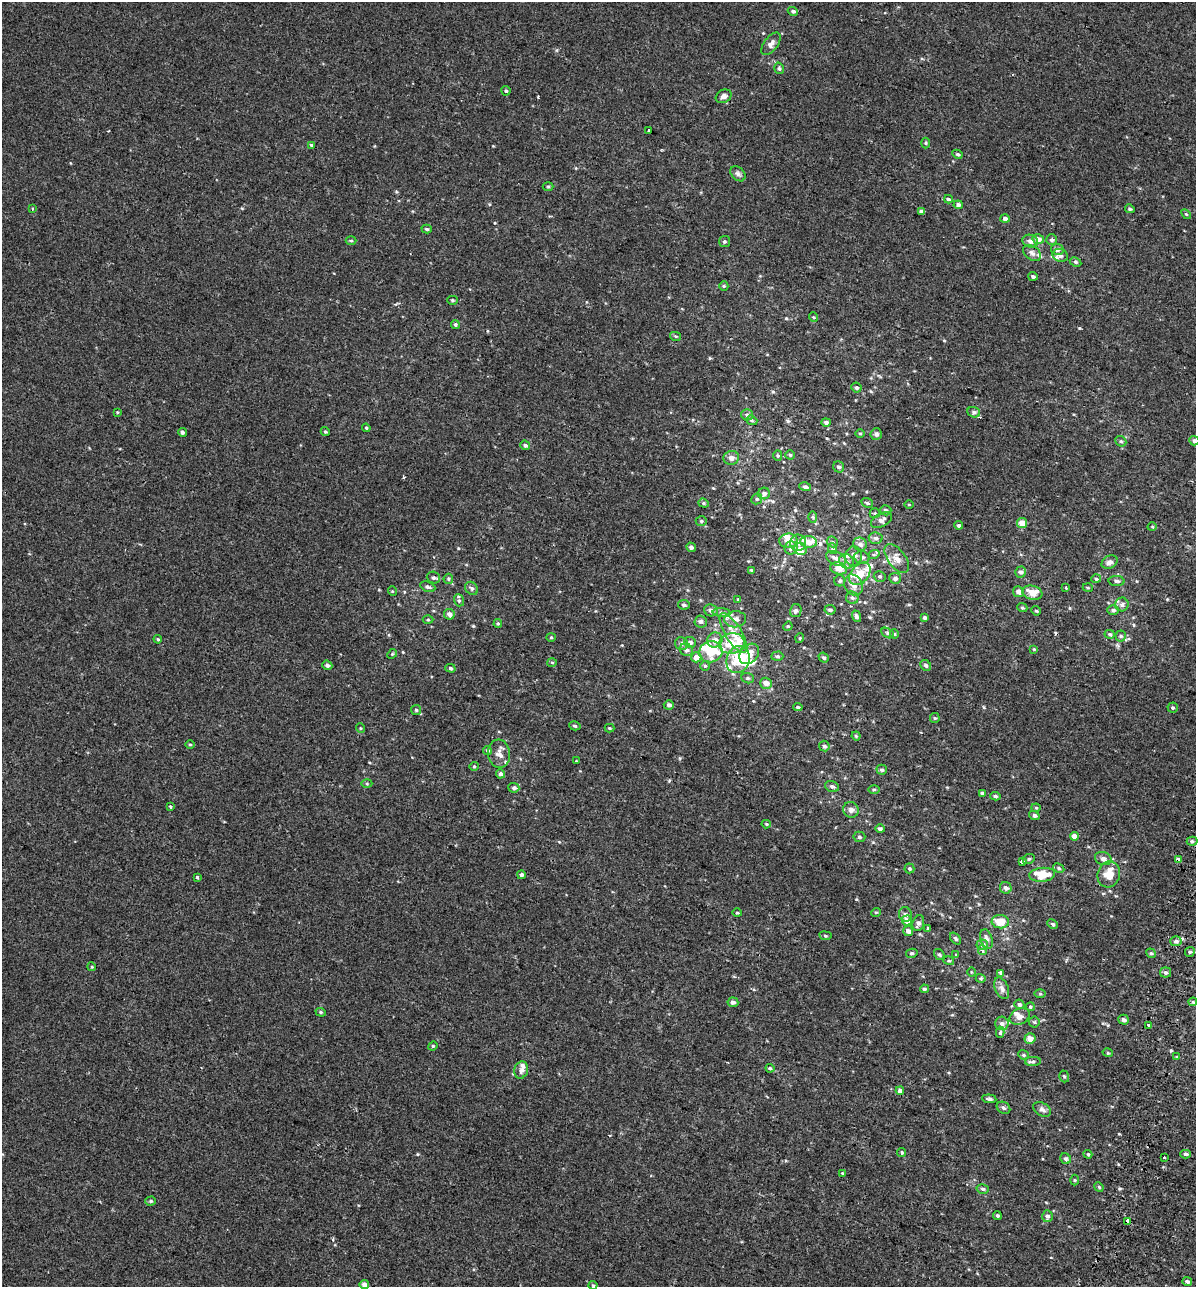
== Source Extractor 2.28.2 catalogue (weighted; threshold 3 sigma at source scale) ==
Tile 6 of 4 x 4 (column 2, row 2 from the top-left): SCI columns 1592-2785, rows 2728-4012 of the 5628 x 5448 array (HDU 1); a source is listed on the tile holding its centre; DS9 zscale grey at full resolution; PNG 1198 x 1289 px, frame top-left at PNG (2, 2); each listed source drawn as its Kron ellipse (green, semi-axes under 4 px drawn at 4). Shown black and unused: <1% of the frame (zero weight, under 2 of 3 exposures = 11% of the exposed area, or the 3 px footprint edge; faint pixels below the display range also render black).
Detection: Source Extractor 2.28.2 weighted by HDU 2 'WHT'; one run over the whole footprint, this tile lists its part. Background 3.74e-04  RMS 0.0032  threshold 0.0146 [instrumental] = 3 sigma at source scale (4.5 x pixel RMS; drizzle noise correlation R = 1.50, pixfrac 1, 0.0396/0.0396 arcsec/px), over >= 5 px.
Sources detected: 292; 1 inside a brighter object's white glare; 4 cosmic-ray / hot-pixel residue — neither listed nor drawn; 25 inside a brighter listed object's ellipse — not listed separately; the other 262 listed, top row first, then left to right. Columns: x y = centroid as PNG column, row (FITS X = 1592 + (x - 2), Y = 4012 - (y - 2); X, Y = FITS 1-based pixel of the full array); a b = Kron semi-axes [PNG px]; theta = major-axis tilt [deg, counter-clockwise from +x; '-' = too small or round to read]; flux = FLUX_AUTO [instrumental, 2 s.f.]
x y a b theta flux
793 11 5 4 - 0.68
771 44 13 7 52 1.4
779 68 6 4 -74 0.55
506 91 5 4 - 0.43
724 96 8 6 28 1.2
649 130 3 2 - 0.63
925 143 5 3 - 0.32
311 145 4 3 - 0.4
957 154 5 4 - 0.46
738 174 9 6 -45 0.86
548 186 5 3 - 0.34
948 199 4 3 - 0.55
958 205 4 4 - 1
32 209 3 3 - 0.49
1130 209 5 4 - 0.49
922 211 4 3 - 1.2
1186 214 6 4 -44 0.36
1005 218 5 4 - 1.2
427 229 5 4 - 0.51
1038 239 6 5 - 1.8
351 240 5 3 - 0.36
1051 240 5 5 - 0.75
1030 241 8 6 -18 1.3
724 242 5 5 - 0.5
1057 249 6 5 - 1.3
1032 253 10 6 -37 1.1
1060 255 8 6 -20 1.1
1076 262 6 4 -28 0.5
1033 276 4 4 - 0.59
724 286 5 4 - 0.37
452 300 5 4 - 0.41
813 317 5 3 - 0.26
455 324 4 4 - 0.5
675 336 5 4 - 0.38
856 388 5 5 - 0.76
117 412 4 3 - 0.26
974 412 6 5 - 0.62
747 415 6 5 - 0.89
752 420 6 4 -20 0.45
826 422 5 4 - 0.81
366 428 4 3 - 0.33
182 432 4 4 - 0.59
325 432 5 4 - 0.43
860 433 5 3 - 0.31
876 434 6 5 - 0.97
1121 441 6 5 - 0.45
1194 441 5 4 - 0.87
525 445 5 4 - 0.68
778 455 5 4 - 0.41
790 455 4 4 - 0.5
731 458 8 7 - 1.5
839 467 6 5 - 0.76
805 487 6 4 -18 0.66
764 493 6 5 - 1.2
757 499 6 5 - 0.53
704 503 5 4 - 0.46
867 503 6 4 -21 0.44
909 504 4 3 - 0.28
886 510 6 5 - 0.57
875 513 5 5 - 0.39
813 517 5 3 - 0.34
881 520 11 6 28 1.4
701 521 5 5 - 0.58
1022 523 5 5 - 3.4
959 525 4 4 - 0.65
1152 527 4 3 - 0.25
876 538 7 6 - 0.98
788 541 9 7 6 3.4
808 542 8 6 -6 2.3
832 542 6 5 - 0.48
798 543 8 8 - 1.5
860 544 7 6 - 1.4
691 547 5 4 - 0.67
791 548 6 6 - 0.89
800 549 6 6 - 2
833 549 5 3 - 0.37
874 554 6 4 19 0.45
854 556 10 8 79 1.8
862 557 7 6 - 0.96
836 558 10 6 -26 1.7
897 558 17 8 -53 2.7
846 561 8 7 - 1.1
1110 562 8 6 29 1.2
839 568 8 6 -15 2.9
751 570 3 3 - 0.26
1021 572 5 5 - 1
860 574 13 9 48 4.4
880 576 6 5 - 0.49
433 578 7 5 -20 0.78
895 578 6 5 - 1.1
448 579 5 4 - 0.42
1096 579 5 3 - 0.31
840 581 5 5 - 0.57
1117 581 8 5 -3 0.74
853 585 11 9 -56 2.3
428 587 8 5 -22 0.68
472 588 7 5 -48 0.68
1066 588 3 3 - 1.4
1088 588 5 3 - 0.29
392 591 5 3 - 0.26
1019 592 5 5 - 1.5
1032 593 10 7 -12 3.9
852 598 6 6 - 0.69
738 599 4 3 - 0.3
459 600 6 5 - 0.54
1122 604 7 7 - 0.96
684 605 6 5 - 0.66
1022 608 5 4 - 0.47
711 610 7 6 - 1.1
830 610 5 5 - 0.65
1113 610 6 5 - 0.72
796 611 6 6 - 0.83
1036 611 5 4 - 0.39
721 613 9 4 -2 0.84
449 614 5 5 - 1.1
856 616 6 4 -69 0.82
924 618 4 4 - 0.63
735 619 11 8 6 1.6
428 620 5 3 - 0.32
701 621 6 6 - 0.82
498 623 4 4 - 0.4
788 626 5 4 - 0.28
733 633 23 8 -59 4.1
888 633 7 4 -28 0.64
894 634 5 4 - 0.37
1110 634 5 4 - 0.59
1121 636 5 5 - 0.46
551 637 4 4 - 0.34
800 638 5 3 - 0.3
158 639 4 3 - 0.28
715 640 8 7 - 1.5
690 642 6 5 - 1
732 643 13 10 11 5.6
681 644 6 6 - 0.89
1034 649 4 3 - 0.28
686 650 7 6 - 1
711 652 12 10 18 9.1
392 654 5 4 - 0.3
749 654 11 8 49 3.5
777 656 6 4 2 0.56
696 657 5 5 - 2.5
824 658 5 4 - 0.54
738 660 14 11 69 6.7
552 662 5 3 - 0.3
327 665 5 4 - 0.72
926 665 6 5 - 0.67
705 666 5 5 - 0.42
450 668 5 4 - 0.46
748 678 6 5 - 0.53
766 683 6 5 - 2
669 705 5 4 - 0.84
798 707 4 4 - 0.45
1173 708 5 5 - 0.48
416 710 5 5 - 0.45
935 718 5 5 - 0.37
575 726 6 4 -17 0.5
360 728 5 3 - 0.28
609 728 5 4 - 0.32
856 736 4 4 - 0.43
190 744 4 3 - 0.27
824 746 5 5 - 0.83
487 750 4 4 - 0.55
499 754 14 11 -84 2.3
576 761 3 2 - 0.19
474 766 5 4 - 0.37
882 770 5 5 - 0.61
500 774 4 4 - 0.97
367 783 5 3 - 0.35
832 786 7 5 -20 0.72
514 788 5 5 - 0.71
874 789 6 4 0 0.42
982 793 4 3 - 0.62
995 796 5 4 - 0.54
170 807 4 3 - 0.32
1036 808 4 4 - 0.31
851 810 8 7 - 1.2
1034 815 5 4 - 0.82
766 824 5 4 - 0.44
880 829 4 4 - 0.61
1074 836 4 4 - 2.7
859 837 6 5 - 0.67
1192 841 5 4 - 0.54
1103 858 8 6 -20 1.2
1029 859 6 4 22 0.46
1178 859 4 3 - 1.9
1022 861 4 3 - 1.2
909 868 5 5 - 0.47
1059 868 6 4 -28 0.53
1109 874 13 11 74 5
521 875 4 4 - 0.73
1042 875 13 7 5 5.9
198 877 3 3 - 0.62
1006 888 6 5 - 0.96
876 912 5 3 - 0.31
737 913 5 3 - 0.25
905 914 7 6 - 0.92
907 921 5 5 - 2.4
1000 922 8 6 -4 5.2
918 923 8 5 74 1
1053 924 6 4 -27 0.52
928 928 3 3 - 0.58
908 931 5 5 - 1.3
825 936 6 3 -9 0.37
955 938 7 4 -51 0.55
986 939 10 6 -71 1.2
1176 941 5 5 - 1
982 945 6 5 - 1
982 950 5 4 - 0.61
1190 952 5 4 - 0.57
912 953 6 4 13 0.47
1151 953 5 4 - 0.46
939 954 6 5 - 0.51
956 954 4 3 - 0.29
949 961 5 3 - 0.32
92 967 4 3 - 0.25
971 972 4 3 - 0.23
1000 973 4 3 - 0.94
1165 973 5 5 - 0.66
981 978 5 4 - 0.4
1002 988 11 6 -68 1.4
924 989 4 3 - 0.46
1040 994 6 4 -1 0.35
733 1002 5 5 - 0.93
1193 1002 4 3 - 0.31
1019 1004 5 5 - 0.92
1030 1007 4 4 - 0.35
321 1012 5 4 - 0.38
1020 1016 10 7 28 1.7
1124 1020 5 5 - 0.82
1034 1022 5 5 - 0.49
1002 1023 7 6 - 0.93
1149 1025 3 3 - 0.84
1000 1032 5 3 - 1.6
1030 1039 5 5 - 2.4
433 1046 5 4 - 0.38
1108 1053 5 3 - 0.29
1023 1055 5 4 - 0.49
1177 1057 4 4 - 0.38
1033 1061 8 4 1 0.63
770 1068 4 4 - 0.46
521 1070 8 7 - 1.1
1064 1076 6 4 -73 0.53
900 1091 4 4 - 1.4
989 1099 7 4 -6 0.85
1004 1108 7 5 -33 0.73
1042 1109 9 6 -30 1.2
901 1152 4 4 - 0.52
1088 1154 4 4 - 0.33
1186 1154 5 3 - 0.6
1164 1157 3 3 - 1.1
1066 1159 6 5 - 0.66
843 1173 4 3 - 0.33
1074 1180 5 3 - 0.31
1099 1187 5 4 - 0.41
983 1189 6 4 -15 0.59
151 1201 5 4 - 0.43
997 1215 4 4 - 0.58
1047 1216 6 5 - 0.84
1128 1221 3 3 - 1.6
1187 1282 5 4 - 0.73
364 1284 4 4 - 1.5
593 1285 4 4 - 0.31
Overlapping masked pixels (flux is a lower limit): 2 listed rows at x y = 1178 859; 1128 1221
Isophote crosses this tile's border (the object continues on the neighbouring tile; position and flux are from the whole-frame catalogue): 2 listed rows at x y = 1194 441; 364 1284
Unlisted compact peaks at least as high as the median listed source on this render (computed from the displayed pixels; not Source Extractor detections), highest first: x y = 1079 328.